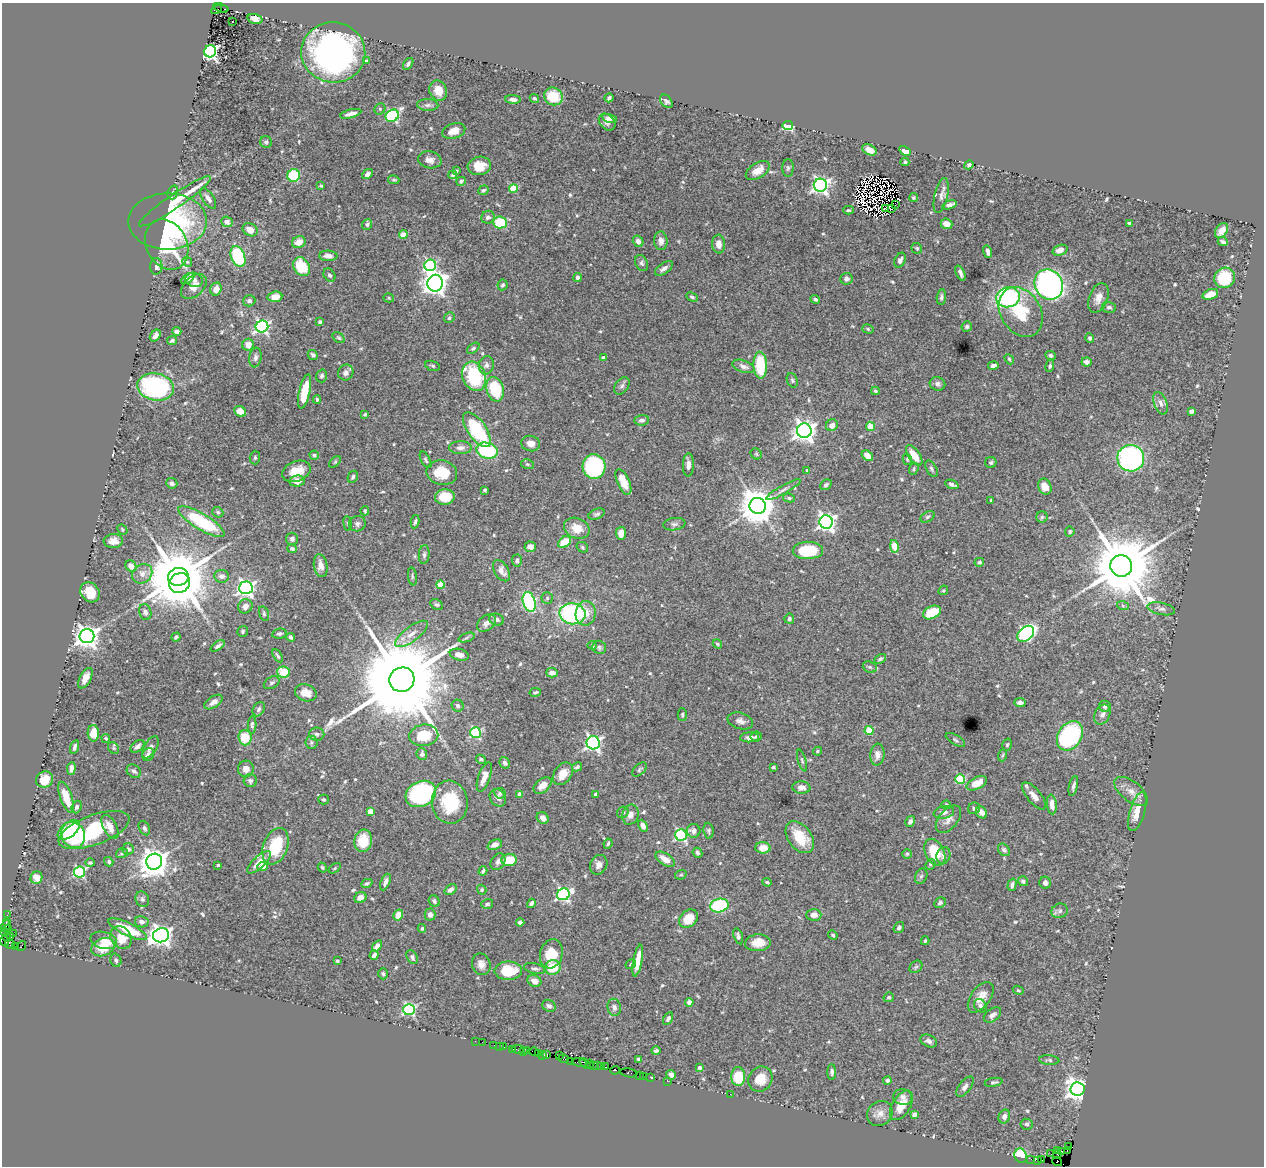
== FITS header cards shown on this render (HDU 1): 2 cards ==
NAXIS1  =                 1262
NAXIS2  =                 1164

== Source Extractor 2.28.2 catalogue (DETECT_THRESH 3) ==
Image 1262 x 1164 px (HDU 1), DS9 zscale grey, 1 PNG px = 1 image px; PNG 1266 x 1168 px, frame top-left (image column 1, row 1164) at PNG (2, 3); each listed source drawn as its Kron ellipse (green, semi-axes under 4 px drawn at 4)
Background 1.65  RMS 0.03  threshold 0.0887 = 3 sigma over >= 5 px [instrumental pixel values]
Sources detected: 620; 7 with non-positive FLUX_AUTO (blend fragments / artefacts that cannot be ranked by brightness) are neither listed nor drawn; of the other 613, the 500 brightest by FLUX_AUTO listed and drawn (113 fainter detections omitted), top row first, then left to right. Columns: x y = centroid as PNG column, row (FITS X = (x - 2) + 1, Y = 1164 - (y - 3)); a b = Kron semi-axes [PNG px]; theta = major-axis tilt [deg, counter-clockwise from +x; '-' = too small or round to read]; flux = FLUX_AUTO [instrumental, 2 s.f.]
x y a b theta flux
221 8 8 2 -18 160
217 10 6 3 32 330
255 19 7 4 -16 11
233 21 3 3 - 4.8
210 51 6 6 - 680
333 52 32 30 -8 710
366 61 4 3 - 3.8
408 64 6 4 55 4.5
438 91 10 8 -67 26
553 96 10 8 -34 61
534 98 5 4 - 3.4
609 98 4 3 - 4.1
513 99 8 4 -3 8.2
666 101 8 5 -49 5.4
428 105 10 6 -4 7.2
380 109 6 5 - 3.3
351 114 11 3 14 11
392 116 7 6 - 240
610 118 8 4 -13 7
607 122 9 7 -47 9.3
788 126 5 4 - 110
454 131 12 7 18 22
266 142 6 6 - 4.4
869 150 7 5 -28 18
905 151 6 4 -29 13
430 160 12 8 -10 15
905 162 4 3 - 3.4
969 165 5 4 - 4.3
479 166 12 9 11 39
788 168 9 5 90 4.8
758 170 13 7 33 21
456 171 3 3 - 2.9
367 174 6 4 38 6.8
294 175 6 6 - 140
453 175 4 4 - 3.6
394 180 5 4 - 3.1
461 181 5 4 - 4.3
820 185 6 6 - 770
321 186 3 3 - 3.9
513 188 4 4 - 71
483 190 5 4 - 4
173 192 7 5 71 4.2
941 196 18 6 77 10
208 198 12 5 -57 11
913 198 5 4 - 3.3
175 201 43 7 34 74
896 205 2 2 - 2.9
950 205 7 4 20 9.6
892 208 3 2 - 5.1
886 209 2 2 - 3.2
848 210 5 3 - 3.4
488 217 7 6 - 7.8
168 221 39 28 0 240
227 222 6 5 - 11
500 222 6 6 - 81
1129 223 4 3 - 3.8
367 224 5 5 - 4.4
946 224 6 5 - 11
250 230 8 6 -31 18
1222 231 8 5 56 13
403 235 4 4 - 44
638 241 6 5 - 9.5
661 241 9 6 -86 10
299 242 7 6 - 19
1223 242 5 3 - 5.8
719 244 9 6 -87 13
167 245 26 20 -63 180
917 248 5 5 - 3.2
1060 250 8 5 19 11
988 252 6 4 -72 8.7
328 256 9 5 -1 13
238 257 11 7 -68 130
900 260 8 5 66 7.8
187 262 5 4 - 3.1
641 263 8 6 -62 5.4
430 265 6 5 - 280
156 266 8 6 87 13
301 267 10 7 -58 69
664 268 10 5 35 8.9
960 273 8 3 -67 6.2
329 275 7 5 -55 4.7
578 277 4 4 - 5.6
188 278 7 4 35 7.4
1225 278 10 10 - 81
846 279 6 6 - 6.3
194 280 9 7 -21 8.1
435 283 8 7 - 1800
1049 284 16 13 -60 620
503 285 5 5 - 3.6
194 286 15 9 43 19
216 289 7 5 71 19
1210 294 8 5 21 25
275 297 7 5 8 25
692 297 6 4 -27 4.1
941 297 8 4 82 5
1008 297 12 10 15 280
389 298 5 4 - 2.8
1098 298 15 9 69 17
815 299 5 4 - 4.9
249 301 6 5 - 7.1
1109 307 7 5 -17 5.7
1021 312 26 20 -58 88
449 318 5 5 - 3.8
320 322 4 4 - 3.8
262 326 6 6 - 450
967 327 5 5 - 4.1
868 329 6 4 -18 3.2
177 331 4 4 - 9.4
155 336 6 4 48 11
339 338 7 4 -38 3.7
1090 338 5 4 - 4.6
172 340 5 4 - 4.1
248 345 6 5 - 14
473 348 7 4 38 3.5
313 355 5 4 - 5.6
1050 355 5 4 - 3.9
255 357 10 6 82 7
603 358 4 3 - 9.6
1009 359 5 4 - 2.9
1086 362 5 4 - 12
486 365 9 7 75 7.9
760 365 13 7 -88 85
993 365 5 3 - 8.3
433 366 8 4 -18 3.3
743 366 11 6 -20 11
1050 366 6 4 79 3.8
346 373 8 7 - 9.6
322 376 6 5 - 5.2
474 376 15 11 -68 140
792 380 7 5 -68 4.1
937 384 8 7 - 6.3
622 386 9 6 53 6
156 387 18 13 -13 320
495 389 12 8 -75 110
304 391 17 5 77 55
875 391 4 4 - 3.6
317 400 4 3 - 3
1161 403 12 6 -68 9.1
240 411 6 5 - 25
1191 411 4 4 - 5.5
365 414 3 3 - 2.9
642 420 7 5 6 6.9
832 425 6 5 - 14
870 426 4 4 - 42
477 430 20 9 -55 160
804 431 7 7 - 1500
531 443 9 7 -13 15
460 448 11 6 -1 10
487 451 11 7 -18 160
756 454 6 5 - 3
314 455 5 4 - 4.4
914 455 12 5 -55 29
867 456 6 4 -37 16
255 458 7 5 88 3.8
1131 458 13 13 - 370
907 459 6 4 -78 2.8
426 460 9 4 -61 4
335 462 7 4 45 3
991 462 5 5 - 4
527 464 6 5 - 3.1
688 465 11 5 88 14
594 466 12 11 - 200
914 469 6 4 72 3.1
931 469 9 5 -59 4.6
807 470 4 3 - 3.2
296 471 15 10 21 30
442 473 15 12 -11 52
353 477 6 5 - 4.8
297 481 7 5 8 15
623 482 14 6 -65 32
172 483 6 5 - 5.6
952 484 7 3 -21 6.9
826 485 6 5 - 4.9
1045 487 8 6 -66 20
485 490 4 3 - 3
783 490 20 4 29 8.6
445 497 10 7 4 44
789 498 6 4 -9 3.9
991 500 3 3 - 2.8
758 506 8 8 - 5000
365 511 4 3 - 3.3
218 512 6 5 - 3.6
597 514 8 5 22 5.1
928 517 7 5 31 3.9
1042 517 6 5 - 3.3
201 522 26 8 -31 150
415 522 7 3 79 3.9
826 522 7 6 - 830
348 523 7 3 -82 2.9
357 524 8 7 - 6.3
674 524 11 6 7 5.7
577 528 13 10 -25 33
122 530 5 4 - 2.7
1070 532 5 5 - 3.1
621 533 7 5 -89 20
292 539 6 6 - 4.6
113 541 9 7 4 17
564 542 7 5 42 52
894 546 6 4 -79 35
530 547 6 5 - 10
582 547 6 5 - 3.3
292 549 5 4 - 5.1
808 550 15 9 1 86
424 554 9 5 86 5.8
517 561 6 5 - 5.8
979 562 5 4 - 4.4
131 566 6 5 - 17
321 566 11 6 -80 14
1121 566 11 10 - 22000
501 571 12 7 -58 13
142 574 11 9 40 15
222 576 7 6 - 11
412 576 9 3 -82 3
178 577 10 9 - 20000
180 583 11 9 30 2500
440 584 4 4 - 50
246 588 6 6 - 740
943 590 5 4 - 2.7
90 592 10 9 - 37
547 598 5 5 - 3.5
529 602 10 6 -74 250
437 605 7 5 -28 4
245 606 7 6 - 11
1123 606 6 4 -20 3.1
1161 609 14 6 -12 8.4
145 612 8 6 -75 7
932 612 9 6 26 54
586 613 12 10 82 25
264 614 7 4 -73 3.9
572 614 13 10 -9 270
789 619 5 4 - 6
497 620 7 6 - 5.9
486 623 10 7 38 11
243 631 6 5 - 3.2
279 634 7 5 9 4.2
411 634 20 7 37 21
1026 634 9 6 42 380
87 636 7 7 - 1700
176 637 5 4 - 4.1
291 637 4 3 - 4.5
466 638 8 3 19 3.9
717 644 5 3 - 3
592 645 4 4 - 5.5
218 646 8 4 34 5.9
599 647 7 6 - 5
459 655 10 5 -15 13
278 656 7 3 -58 3.4
880 659 6 4 29 3.6
870 667 7 5 -20 4.3
283 672 6 5 - 47
552 673 6 4 -1 11
85 678 11 5 62 18
402 680 13 12 - 55000
272 683 8 5 30 4.9
535 692 6 3 12 3.2
306 693 11 8 -19 21
213 702 10 5 33 11
1020 702 5 4 - 7.7
458 706 6 6 - 5.2
1105 706 6 5 - 6.2
259 709 7 5 59 5.4
1102 714 10 7 64 9.4
682 715 6 4 -89 3.4
740 721 13 8 -16 10
252 725 9 4 87 4.6
869 731 4 4 - 67
93 733 8 5 -88 35
476 733 5 5 - 200
317 734 7 6 - 5.4
424 735 14 10 7 56
1070 736 16 11 58 330
750 737 9 5 4 8.9
756 737 5 5 - 3.2
106 738 4 4 - 2.9
245 738 8 6 -87 46
955 740 11 5 -30 3.9
312 742 6 6 - 4.6
593 743 6 6 - 560
1007 745 6 4 73 2.7
137 746 8 5 40 10
74 747 7 4 72 6.3
150 747 12 6 60 8.6
114 748 6 5 - 3.2
817 751 4 3 - 2.7
422 754 6 5 - 5.5
148 755 7 5 60 8.5
877 755 11 7 83 13
1003 755 6 4 70 2.7
481 759 5 4 - 4.2
802 760 11 3 -74 4
505 763 6 5 - 6.1
577 767 5 4 - 3.9
773 767 3 3 - 3.3
71 768 6 4 84 11
246 769 8 7 - 14
639 769 9 5 43 4.1
134 771 8 6 -38 5.9
563 774 12 8 54 26
484 777 15 6 71 20
44 779 8 8 - 32
960 779 5 4 - 110
250 781 6 6 - 5.8
977 783 11 6 27 29
543 785 10 6 39 16
1073 786 10 3 76 6.2
801 787 9 6 -8 12
1131 791 20 10 -38 20
500 793 6 5 - 4.4
421 794 16 12 27 350
519 794 4 4 - 12
596 794 4 3 - 6.3
1034 796 16 7 -50 16
66 797 16 6 -71 39
498 798 9 7 -54 9.8
323 799 5 5 - 3.2
450 802 21 18 -84 96
1052 804 10 5 -84 14
946 805 5 4 - 3.4
77 807 6 5 - 5.6
974 808 6 5 - 3.9
370 811 4 4 - 32
1137 811 20 7 74 35
623 812 6 5 - 3.9
944 812 10 6 11 8.6
981 812 6 5 - 12
630 815 10 8 71 13
543 818 6 5 - 8.6
948 819 16 9 50 14
910 822 5 4 - 6.2
643 826 6 4 -65 11
110 827 13 6 -62 20
144 828 7 5 -63 4.6
69 830 13 7 39 54
94 830 37 15 21 180
694 831 7 6 - 7.5
709 831 8 5 -84 3.8
73 835 13 11 -65 65
681 835 6 5 - 320
800 837 18 11 -53 54
363 841 11 9 80 47
608 844 5 3 - 2.9
495 845 7 5 23 12
275 846 19 12 68 92
763 848 7 6 - 26
128 849 5 5 - 5.8
1004 850 7 5 -48 4.6
935 852 14 9 -62 67
122 853 6 4 19 3.6
697 853 5 4 - 4.1
907 854 5 5 - 2.9
943 855 9 6 73 7.9
665 859 11 5 -33 24
509 860 7 6 - 50
109 862 5 4 - 3.3
154 862 8 7 - 2900
259 862 15 6 44 24
498 862 9 6 59 7
90 863 5 4 - 3.8
930 864 5 4 - 3.1
218 865 3 3 - 3.5
599 865 10 8 63 10
263 866 5 4 - 16
322 867 5 4 - 2.7
335 868 7 3 36 2.7
483 871 5 3 - 3.8
80 872 5 5 - 230
681 875 6 4 19 3.1
921 876 8 6 66 4.4
37 878 6 6 - 28
1023 881 5 5 - 6.2
385 882 9 4 67 10
767 882 5 3 - 3.8
367 883 6 3 25 3.9
1045 883 6 6 - 7.3
1012 885 6 4 74 6.8
450 890 6 4 37 8.2
482 890 5 4 - 3.6
563 894 6 6 - 420
360 898 6 5 - 12
142 899 8 6 -65 5.6
434 901 6 5 - 5.2
531 903 5 4 - 6.2
940 903 6 5 - 3.8
487 904 6 4 17 4.5
719 905 9 6 15 160
1060 911 8 7 - 7
430 914 6 5 - 7.7
7 915 2 2 - 7.4
398 915 6 4 59 20
814 915 7 6 - 13
688 919 10 8 42 39
6 922 3 2 - 58
142 922 7 5 -11 8.3
520 922 4 4 - 4.9
6 926 7 3 54 100
422 928 4 3 - 3.2
899 928 6 5 - 5.7
8 929 4 3 - 120
128 929 21 6 -26 66
5 932 4 3 - 160
13 933 2 2 - 41
161 935 8 7 - 1300
833 935 5 4 - 3.2
738 936 8 4 -74 5.1
6 937 4 2 - 80
11 937 3 2 - 19
121 937 12 10 -54 33
104 940 13 8 -14 22
4 941 5 2 - 37
925 941 4 3 - 2.8
758 943 13 8 5 28
10 944 5 2 - 8
16 946 2 2 - 6.7
21 946 5 2 - 28
377 946 6 4 54 14
103 947 12 8 22 47
551 954 15 11 74 46
374 955 5 3 - 6.7
412 957 7 5 -59 5
116 960 7 5 -71 5.1
337 961 3 3 - 3.8
638 961 16 4 79 31
481 964 11 9 -70 13
631 964 5 4 - 2.9
916 967 7 5 43 4.3
553 968 8 7 - 46
535 969 11 5 -13 5.7
508 971 14 9 1 63
383 974 5 4 - 4.1
534 981 7 5 -27 15
1018 990 6 4 -28 2.7
889 997 5 4 - 3.5
981 997 17 9 54 24
689 1002 4 4 - 12
549 1006 7 5 -31 5.7
980 1006 7 5 -51 4.6
614 1007 8 6 -78 6.9
409 1010 6 5 - 320
992 1015 10 6 37 9.2
668 1019 7 4 60 6.1
475 1041 2 2 - 2.9
929 1041 8 6 -23 7.6
482 1042 2 2 - 6.4
494 1045 2 2 - 7.4
499 1046 3 2 - 4.4
504 1047 4 3 - 42
513 1049 3 2 - 19
518 1049 6 3 -4 43
523 1051 3 2 - 38
527 1051 3 2 - 33
656 1051 5 4 - 4.5
534 1052 5 2 - 75
539 1054 3 2 - 30
543 1055 3 2 - 41
547 1055 4 3 - 19
559 1056 4 2 - 15
564 1059 5 3 - 35
638 1059 3 3 - 3
1049 1060 10 4 -5 4.2
570 1061 2 2 - 6.8
580 1063 8 3 -10 120
585 1063 6 3 -40 130
590 1063 3 2 - 22
594 1065 4 3 - 14
597 1066 3 2 - 17
602 1066 3 2 - 18
606 1067 2 2 - 12
699 1068 3 3 - 7.2
615 1070 5 2 - 12
832 1072 8 4 -90 5.5
629 1073 8 3 -10 54
639 1075 2 2 - 3.2
671 1075 5 4 - 11
643 1076 2 2 - 34
650 1077 3 2 - 16
738 1077 9 7 -88 66
760 1079 13 11 54 37
887 1080 4 4 - 5.7
667 1081 2 2 - 16
994 1082 9 4 10 4.1
965 1087 12 6 53 9.8
1078 1089 7 7 - 1700
730 1094 2 2 - 2.7
903 1097 9 8 - 7.9
901 1105 16 9 59 31
880 1114 13 12 - 16
914 1114 4 4 - 12
1004 1116 7 5 68 8.7
1027 1124 6 5 - 4.7
1068 1147 4 2 - 13
1057 1151 3 2 - 43
1062 1151 2 2 - 19
1067 1151 4 2 - 25
1051 1154 2 2 - 12
1057 1155 4 2 - 60
1021 1156 7 6 - 90
1031 1159 2 2 - 3.2
1038 1160 2 2 - 17
1042 1160 2 2 - 4.3
1057 1161 5 3 - 44
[113 fainter detections neither listed nor drawn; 7 non-positive-flux detections neither listed nor drawn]